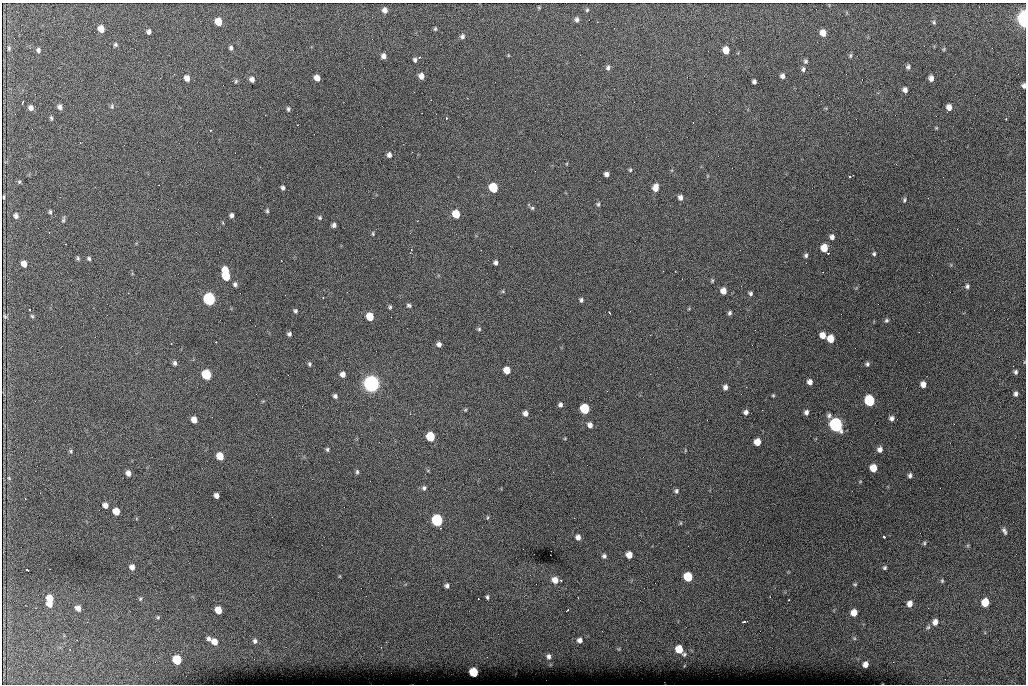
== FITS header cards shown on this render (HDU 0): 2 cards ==
NAXIS1  =                 1024 /fastest changing axis
NAXIS2  =                  682 /next to fastest changing axis

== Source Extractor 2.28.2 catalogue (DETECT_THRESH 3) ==
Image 1024 x 682 px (HDU 0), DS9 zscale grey, 1 PNG px = 1 image px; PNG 1028 x 686 px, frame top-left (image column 1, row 682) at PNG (2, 3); no overlay
Background 4120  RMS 42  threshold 125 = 3 sigma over >= 5 px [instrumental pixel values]
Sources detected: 193; all 193 listed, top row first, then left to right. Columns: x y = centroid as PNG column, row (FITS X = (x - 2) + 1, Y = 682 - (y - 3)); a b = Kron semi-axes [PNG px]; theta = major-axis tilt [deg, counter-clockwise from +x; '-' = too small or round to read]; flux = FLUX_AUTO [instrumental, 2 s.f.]
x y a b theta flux
539 7 6 4 -1 2.7e+03
385 10 6 5 - 1.3e+04
587 10 5 4 - 3.6e+03
1024 18 8 4 -86 8.5e+05
577 20 7 5 -88 6.9e+03
218 22 6 5 - 5.2e+04
934 22 6 4 -69 4.0e+03
101 29 6 5 - 3.0e+04
435 29 6 5 - 4.1e+03
149 32 5 4 - 8.9e+03
823 33 6 5 - 2.7e+04
462 36 6 6 - 8.0e+03
115 45 5 5 - 5.0e+03
9 48 5 3 - 3.5e+03
231 48 5 4 - 6.3e+03
944 49 6 3 71 2.7e+03
38 50 5 5 - 6.3e+03
726 50 6 5 - 3.8e+04
508 55 5 3 - 2.3e+03
850 55 6 4 88 4.0e+03
383 56 5 5 - 1.2e+04
420 57 4 3 - 1.9e+03
415 60 5 4 - 6.3e+03
805 61 6 6 - 5.6e+03
908 67 5 5 - 5.9e+03
608 68 7 5 81 6.8e+03
803 69 7 5 75 6.3e+03
174 74 3 2 - 3.0e+03
421 76 5 5 - 1.8e+04
782 76 5 4 - 9.6e+03
187 78 6 5 - 1.9e+04
317 78 5 5 - 2.1e+04
931 78 5 4 - 1.2e+04
252 79 5 4 - 1.3e+04
236 81 6 4 72 3.7e+03
754 82 4 4 - 7.4e+03
1024 85 5 4 - 7.7e+03
905 90 5 4 - 1.0e+04
23 102 5 2 - 3.9e+03
112 106 6 5 - 4.7e+03
60 107 5 4 - 9.1e+03
949 107 6 5 - 1.7e+04
31 108 5 5 - 1.0e+04
288 109 5 4 - 4.9e+03
51 118 6 4 -75 3.7e+03
447 118 3 3 - 3.1e+03
1006 119 2 2 - 2.1e+03
936 128 4 3 - 2.5e+03
389 155 6 5 - 9.6e+03
630 170 4 4 - 3.5e+03
606 174 4 4 - 1.1e+04
849 177 3 2 - 2.5e+03
19 182 5 4 - 3.4e+03
655 187 8 6 73 2.1e+04
283 188 5 4 - 6.9e+03
493 188 6 5 - 1.6e+05
4 197 4 2 - 3.2e+03
680 197 6 5 - 1.1e+04
904 200 7 5 73 4.7e+03
598 204 6 5 - 4.4e+03
532 208 6 5 - 4.0e+03
267 211 5 4 - 4.2e+03
50 212 5 4 - 4.1e+03
456 214 6 5 - 7.2e+04
232 215 5 4 - 8.5e+03
16 216 5 4 - 9.2e+03
320 218 6 5 - 4.6e+03
63 219 8 4 79 4.5e+03
334 225 4 4 - 7.8e+03
49 232 3 2 - 2.4e+03
373 233 6 3 -73 3.1e+03
832 237 6 5 - 1.0e+04
824 248 6 5 - 4.3e+04
828 253 3 2 - 3.4e+03
874 254 4 4 - 4.7e+03
806 255 6 5 - 5.9e+03
78 258 6 4 -71 4.3e+03
89 259 5 4 - 5.0e+03
495 263 5 4 - 7.6e+03
24 264 5 5 - 2.0e+04
225 270 6 5 - 4.8e+04
663 271 2 2 - 1.8e+03
226 276 6 5 - 1.0e+05
712 281 5 4 - 3.2e+03
235 284 5 5 - 6.6e+03
967 286 6 5 - 6.1e+03
503 291 5 5 - 3.1e+03
723 291 6 5 - 2.3e+04
750 293 5 4 - 5.6e+03
209 299 6 6 - 6.3e+05
581 300 5 5 - 5.6e+03
409 305 6 4 -18 5.0e+03
390 307 5 3 - 4.0e+03
295 311 5 4 - 4.7e+03
609 312 3 2 - 2.2e+03
729 313 5 4 - 5.6e+03
5 316 5 4 - 3.6e+03
32 316 5 4 - 3.5e+03
370 317 6 5 - 6.7e+04
886 320 5 5 - 4.6e+03
479 329 5 5 - 3.9e+03
289 334 4 4 - 6.2e+03
823 335 6 5 - 2.2e+04
831 339 6 5 - 4.5e+04
216 342 3 2 - 5.2e+03
171 343 2 2 - 1.5e+03
439 344 5 5 - 9.6e+03
175 363 6 5 - 7.3e+03
309 364 6 4 -88 4.2e+03
867 364 5 5 - 5.6e+03
507 370 6 5 - 3.6e+04
1016 372 5 4 - 5.7e+03
343 374 5 5 - 1.5e+04
206 375 6 6 - 1.9e+05
810 382 5 5 - 1.3e+04
371 384 8 7 - 1.5e+06
923 384 5 5 - 1.8e+04
725 387 6 5 - 1.0e+04
1015 394 5 4 - 7.7e+03
773 395 4 4 - 3.1e+03
335 396 5 5 - 7.4e+03
869 401 7 6 - 2.2e+05
560 405 5 4 - 7.6e+03
585 409 6 6 - 1.8e+05
465 410 5 4 - 3.1e+03
746 412 5 5 - 8.9e+03
806 412 5 5 - 8.7e+03
525 413 5 5 - 1.3e+04
829 415 7 6 - 7.2e+03
891 418 5 5 - 9.1e+03
194 420 5 5 - 2.3e+04
590 425 6 5 - 1.3e+04
836 425 7 6 - 8.7e+05
430 437 6 5 - 1.2e+05
757 442 6 5 - 3.5e+04
327 449 5 4 - 4.7e+03
880 449 6 5 - 1.2e+04
71 451 5 4 - 3.9e+03
220 456 6 5 - 5.4e+04
873 468 6 5 - 4.4e+04
357 472 6 4 -77 4.8e+03
128 473 6 5 - 1.3e+04
910 475 5 4 - 6.7e+03
9 478 5 3 - 2.6e+03
424 488 6 6 - 6.7e+03
676 491 6 5 - 6.1e+03
216 495 5 4 - 1.2e+04
105 505 5 4 - 1.3e+04
116 511 6 5 - 3.7e+04
487 517 6 3 81 3.3e+03
437 520 6 6 - 3.8e+05
681 523 5 3 - 2.4e+03
1004 531 8 4 -62 7.2e+03
578 537 5 5 - 1.2e+04
884 537 3 3 - 1.0e+04
924 543 5 4 - 3.8e+03
629 555 5 5 - 2.8e+04
604 556 5 5 - 6.6e+03
132 567 6 5 - 1.4e+04
885 568 6 4 46 4.6e+03
27 570 3 2 - 3.3e+03
688 577 6 6 - 1.3e+05
555 580 7 6 - 2.4e+04
942 581 5 4 - 3.6e+03
855 584 5 4 - 3.3e+03
447 586 5 4 - 7.4e+03
487 597 5 4 - 4.7e+03
50 598 6 5 - 4.3e+04
140 599 5 5 - 3.8e+03
789 600 3 2 - 5.8e+03
985 602 6 5 - 6.8e+04
50 604 5 5 - 2.3e+04
910 604 7 5 71 1.8e+04
78 608 6 5 - 1.6e+04
218 610 6 5 - 4.4e+04
567 610 3 2 - 2.2e+03
854 613 6 5 - 3.1e+04
158 617 5 4 - 3.4e+03
744 622 4 3 - 6.4e+03
935 622 7 6 - 1.7e+04
928 627 6 5 - 5.1e+03
854 638 5 4 - 3.6e+03
209 639 6 5 - 9.8e+03
580 640 6 6 - 1.2e+04
255 641 6 6 - 7.8e+03
214 642 7 6 - 2.4e+04
679 649 6 5 - 6.2e+04
684 654 5 5 - 4.4e+03
548 656 6 5 - 8.7e+03
177 660 6 5 - 1.4e+05
893 662 2 2 - 1.4e+03
865 664 5 5 - 1.8e+04
474 672 6 5 - 1.3e+05
At the frame edge (FLAGS 8, measured only in part): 2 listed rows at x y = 1024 18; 1024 85

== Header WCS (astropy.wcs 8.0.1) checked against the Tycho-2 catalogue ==
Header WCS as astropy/WCSLIB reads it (CRVAL/CRPIX/CD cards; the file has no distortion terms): RA---TAN/DEC--TAN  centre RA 07:06:07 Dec +31:10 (106.53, +31.16 deg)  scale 1.44 arcsec/px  FOV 24.5' x 16.3'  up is -93 deg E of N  parity flipped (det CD > 0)
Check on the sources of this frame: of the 60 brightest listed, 8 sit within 2.2 arcsec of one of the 16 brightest Tycho-2 stars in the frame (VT <= 12.35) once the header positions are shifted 0.36 arcsec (0.36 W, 0.01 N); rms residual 0.90 arcsec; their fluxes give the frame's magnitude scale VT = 24.95 - 2.5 log10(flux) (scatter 0.20 mag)
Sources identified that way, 8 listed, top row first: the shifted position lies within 2.2 arcsec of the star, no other Tycho-2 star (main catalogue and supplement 1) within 4.4 arcsec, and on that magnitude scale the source's flux lands within +1.5 / -3 mag of the star's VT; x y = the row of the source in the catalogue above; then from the Tycho-2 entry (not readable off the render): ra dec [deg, ICRS J2000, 3 dp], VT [Tycho-2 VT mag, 2 dp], TYC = Tycho-2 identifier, HIP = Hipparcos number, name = IAU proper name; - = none
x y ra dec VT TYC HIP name
493 188 106.458 +31.151 12.35 2438-728-1 - -
206 375 106.551 +31.041 11.84 2438-663-1 - -
371 384 106.552 +31.106 9.20 2438-180-1 - -
869 401 106.550 +31.305 11.61 2438-184-1 - -
585 409 106.559 +31.192 11.79 2438-1039-1 - -
836 425 106.562 +31.292 10.01 2438-106-1 - -
437 520 106.614 +31.135 11.36 2438-550-1 - -
474 672 106.684 +31.152 11.76 2438-931-1 - -